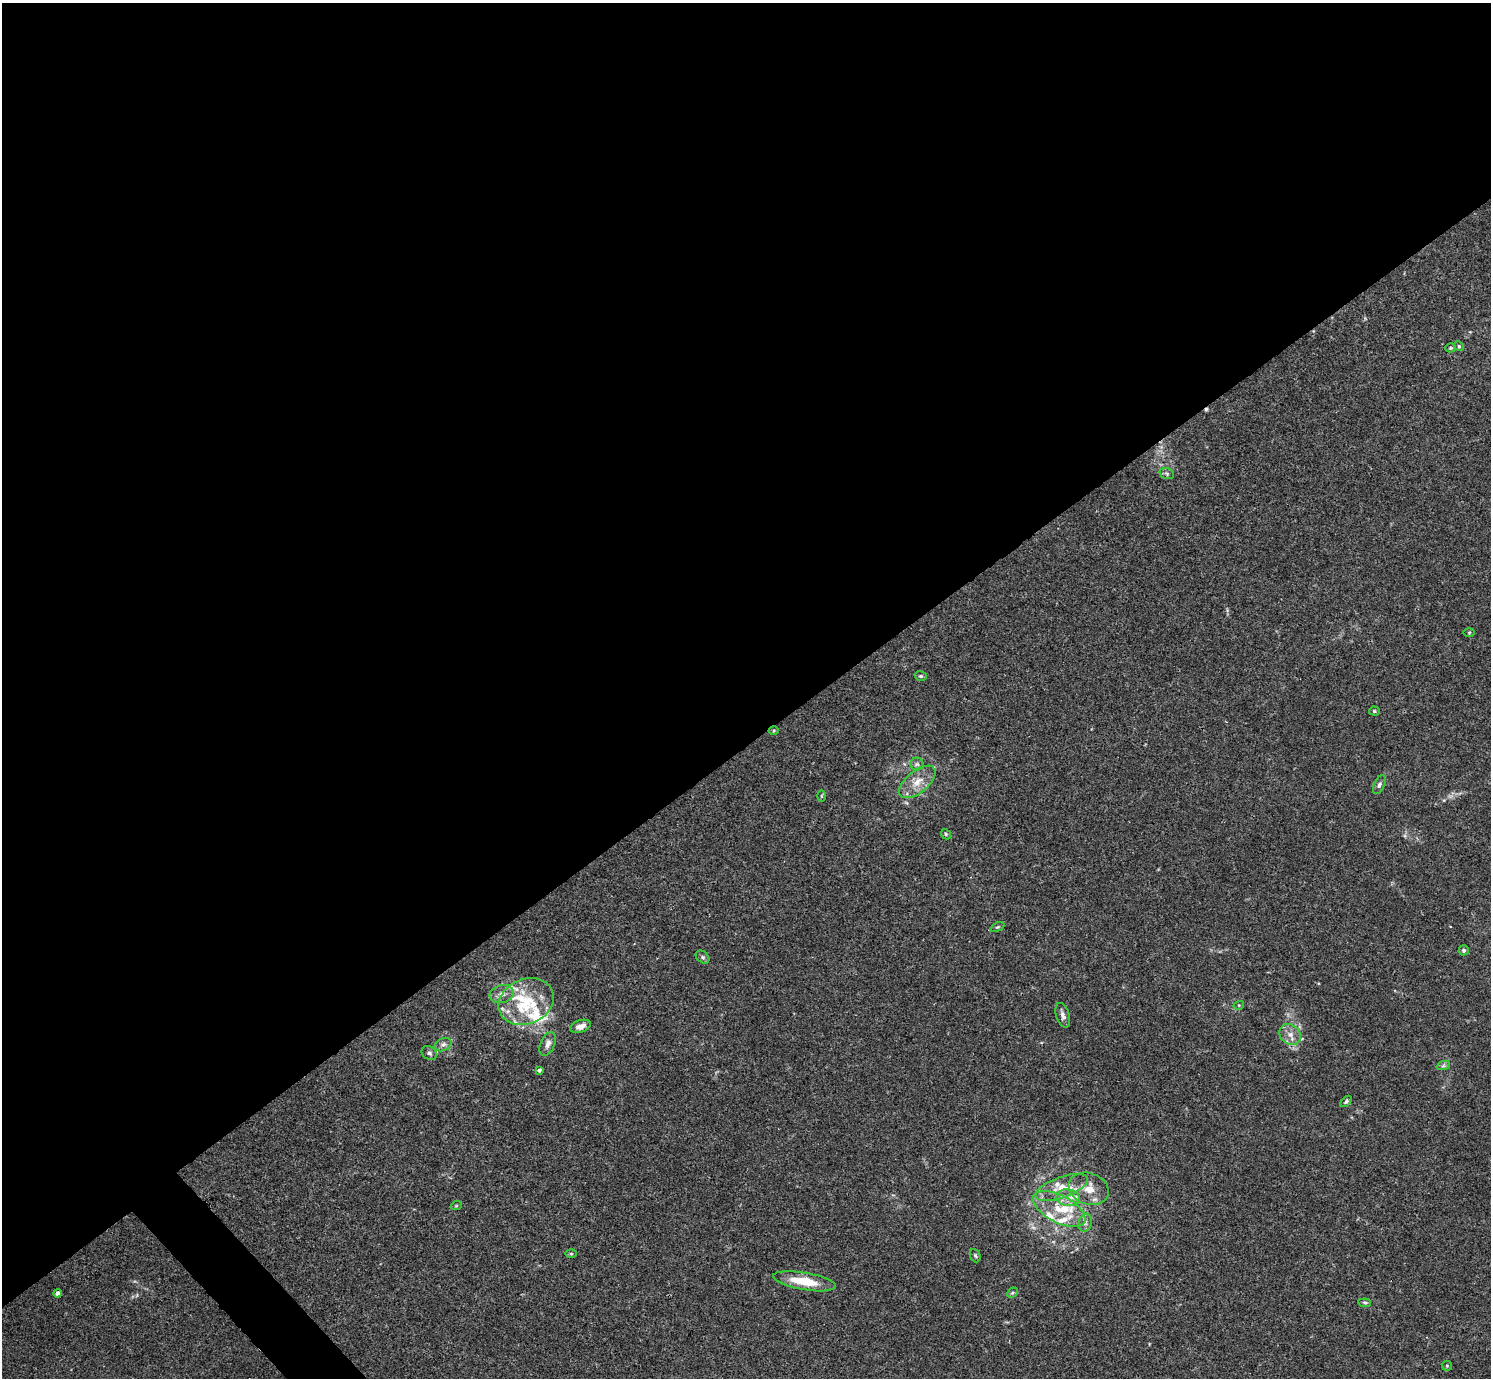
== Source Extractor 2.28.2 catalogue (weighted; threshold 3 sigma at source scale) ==
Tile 2 of 4 x 4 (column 2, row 1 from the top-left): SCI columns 1491-2979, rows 4285-5660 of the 5962 x 5959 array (HDU 1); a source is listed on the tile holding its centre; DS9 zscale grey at full resolution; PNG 1493 x 1380 px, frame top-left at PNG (2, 3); each listed source drawn as its Kron ellipse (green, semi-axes under 4 px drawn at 4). Shown black and unused: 55% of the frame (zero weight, under 3 of 4 exposures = <1% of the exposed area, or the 3 px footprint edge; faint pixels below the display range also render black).
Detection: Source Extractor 2.28.2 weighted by HDU 2 'WHT'; one run over the whole footprint, this tile lists its part. Background 0.0164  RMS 0.0022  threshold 0.00968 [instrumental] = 3 sigma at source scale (4.5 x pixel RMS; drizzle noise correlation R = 1.50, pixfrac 1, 0.05/0.05 arcsec/px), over >= 5 px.
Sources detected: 54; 1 too faint to see at this stretch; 1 cosmic-ray / hot-pixel residue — neither listed nor drawn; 12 inside a brighter listed object's ellipse — not listed separately; the other 40 listed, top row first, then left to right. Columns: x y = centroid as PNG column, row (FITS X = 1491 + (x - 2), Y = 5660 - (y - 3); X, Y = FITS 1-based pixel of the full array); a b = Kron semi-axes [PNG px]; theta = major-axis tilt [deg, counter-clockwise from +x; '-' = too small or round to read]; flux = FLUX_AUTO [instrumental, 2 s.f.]
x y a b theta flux
1459 346 5 4 - 0.27
1450 348 5 4 - 0.33
1167 474 7 5 -19 0.38
1469 632 5 3 - 0.19
921 676 6 4 -14 0.33
1374 711 5 4 - 0.29
774 730 5 3 - 0.23
917 764 6 6 - 0.53
917 782 22 11 40 3.4
1379 785 10 5 65 0.63
821 796 6 4 -90 0.2
946 834 5 4 - 0.28
997 927 7 4 26 0.28
1464 950 5 5 - 0.45
703 957 8 5 -42 0.44
502 994 12 9 16 1.5
526 1001 28 22 24 8.8
1239 1005 5 3 - 0.2
1063 1015 13 6 -72 0.99
580 1026 10 6 18 1.5
1290 1034 11 9 -38 1.7
443 1044 9 6 25 0.73
548 1044 12 7 66 1.2
429 1053 8 6 -32 0.65
1443 1066 7 4 19 0.41
539 1070 4 3 - 0.51
1346 1101 7 4 46 0.4
1062 1187 27 10 20 4.2
1089 1189 20 15 -19 4.4
1068 1198 12 8 -7 1.8
456 1206 6 3 18 0.22
1059 1209 29 13 -27 6.5
1085 1223 9 6 75 0.79
571 1254 6 4 0 0.27
975 1256 7 5 -68 0.37
804 1281 32 8 -10 5.9
58 1293 4 4 - 0.96
1012 1293 6 4 43 0.3
1365 1303 6 4 -6 0.32
1447 1366 5 5 - 0.26